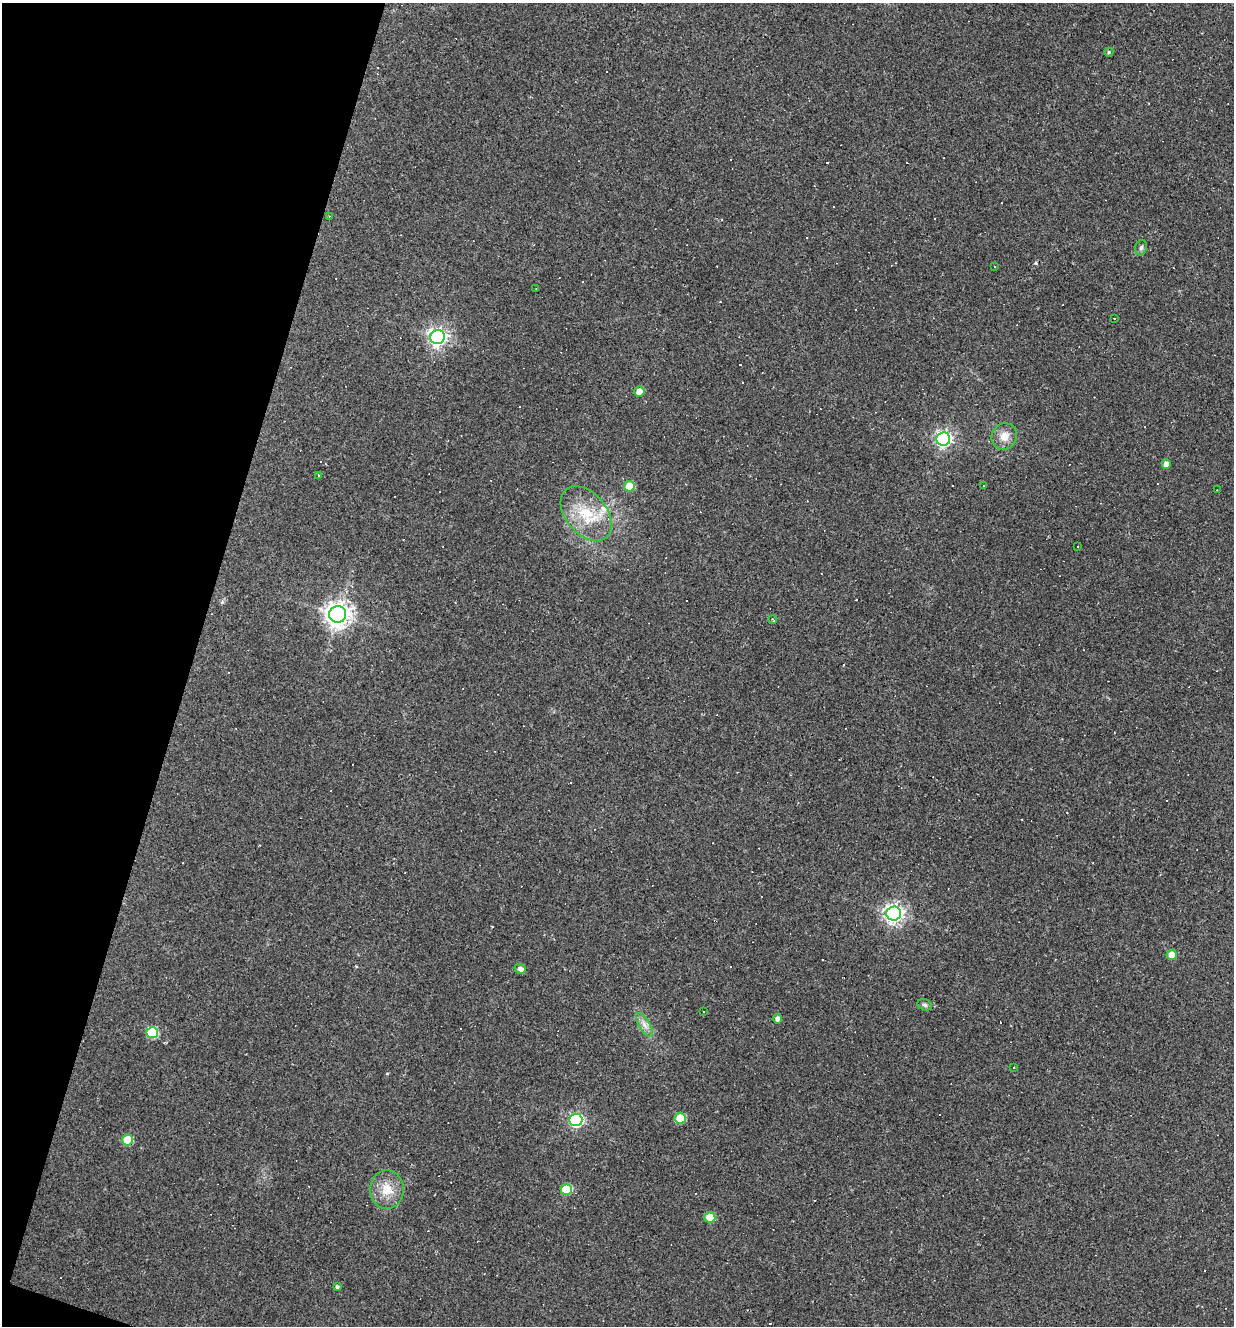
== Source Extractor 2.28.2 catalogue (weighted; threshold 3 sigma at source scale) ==
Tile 9 of 4 x 4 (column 1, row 3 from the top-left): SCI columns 127-1358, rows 1325-2648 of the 5310 x 5295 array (HDU 1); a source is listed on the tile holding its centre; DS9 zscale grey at full resolution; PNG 1236 x 1328 px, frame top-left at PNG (2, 3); each listed source drawn as its Kron ellipse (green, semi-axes under 4 px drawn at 4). Shown black and unused: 16% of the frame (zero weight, under 2 of 3 exposures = <1% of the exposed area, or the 3 px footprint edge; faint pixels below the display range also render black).
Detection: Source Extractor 2.28.2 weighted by HDU 2 'WHT'; one run over the whole footprint, this tile lists its part. Background 0.108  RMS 0.0078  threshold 0.0349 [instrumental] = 3 sigma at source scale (4.5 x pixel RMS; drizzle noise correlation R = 1.50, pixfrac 1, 0.05/0.05 arcsec/px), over >= 5 px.
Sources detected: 71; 35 cosmic-ray / hot-pixel residue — neither listed nor drawn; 1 inside a brighter listed object's ellipse — not listed separately; the other 35 listed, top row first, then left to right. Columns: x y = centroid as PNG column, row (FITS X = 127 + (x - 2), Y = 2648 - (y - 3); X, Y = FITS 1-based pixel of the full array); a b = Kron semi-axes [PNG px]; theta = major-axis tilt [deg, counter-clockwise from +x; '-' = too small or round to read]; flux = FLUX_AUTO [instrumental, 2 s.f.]
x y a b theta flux
1109 52 4 4 - 1
329 216 3 3 - 0.66
1141 248 8 5 73 1.8
995 267 3 3 - 5
536 289 3 2 - 0.51
1114 318 2 2 - 0.55
437 337 7 7 - 340
639 392 5 5 - 8
1004 436 13 12 - 8.8
943 439 7 6 - 240
1166 464 4 4 - 5.7
319 475 3 3 - 23
629 486 5 5 - 19
983 486 3 2 - 0.69
1218 490 4 2 - 0.57
586 513 31 20 -50 32
1077 547 3 2 - 0.96
337 614 8 8 - 680
773 620 4 2 - 0.6
894 913 7 7 - 380
1172 955 5 5 - 10
520 969 6 5 - 3.5
925 1005 7 5 -16 1.7
704 1011 2 2 - 0.63
777 1019 5 4 - 3.5
645 1025 14 5 -59 4.5
152 1033 6 5 - 46
1014 1068 3 2 - 0.92
680 1118 5 5 - 25
576 1120 7 6 - 140
127 1140 5 5 - 28
387 1189 19 17 88 15
566 1189 5 5 - 35
710 1217 5 5 - 25
337 1287 4 4 - 1.4